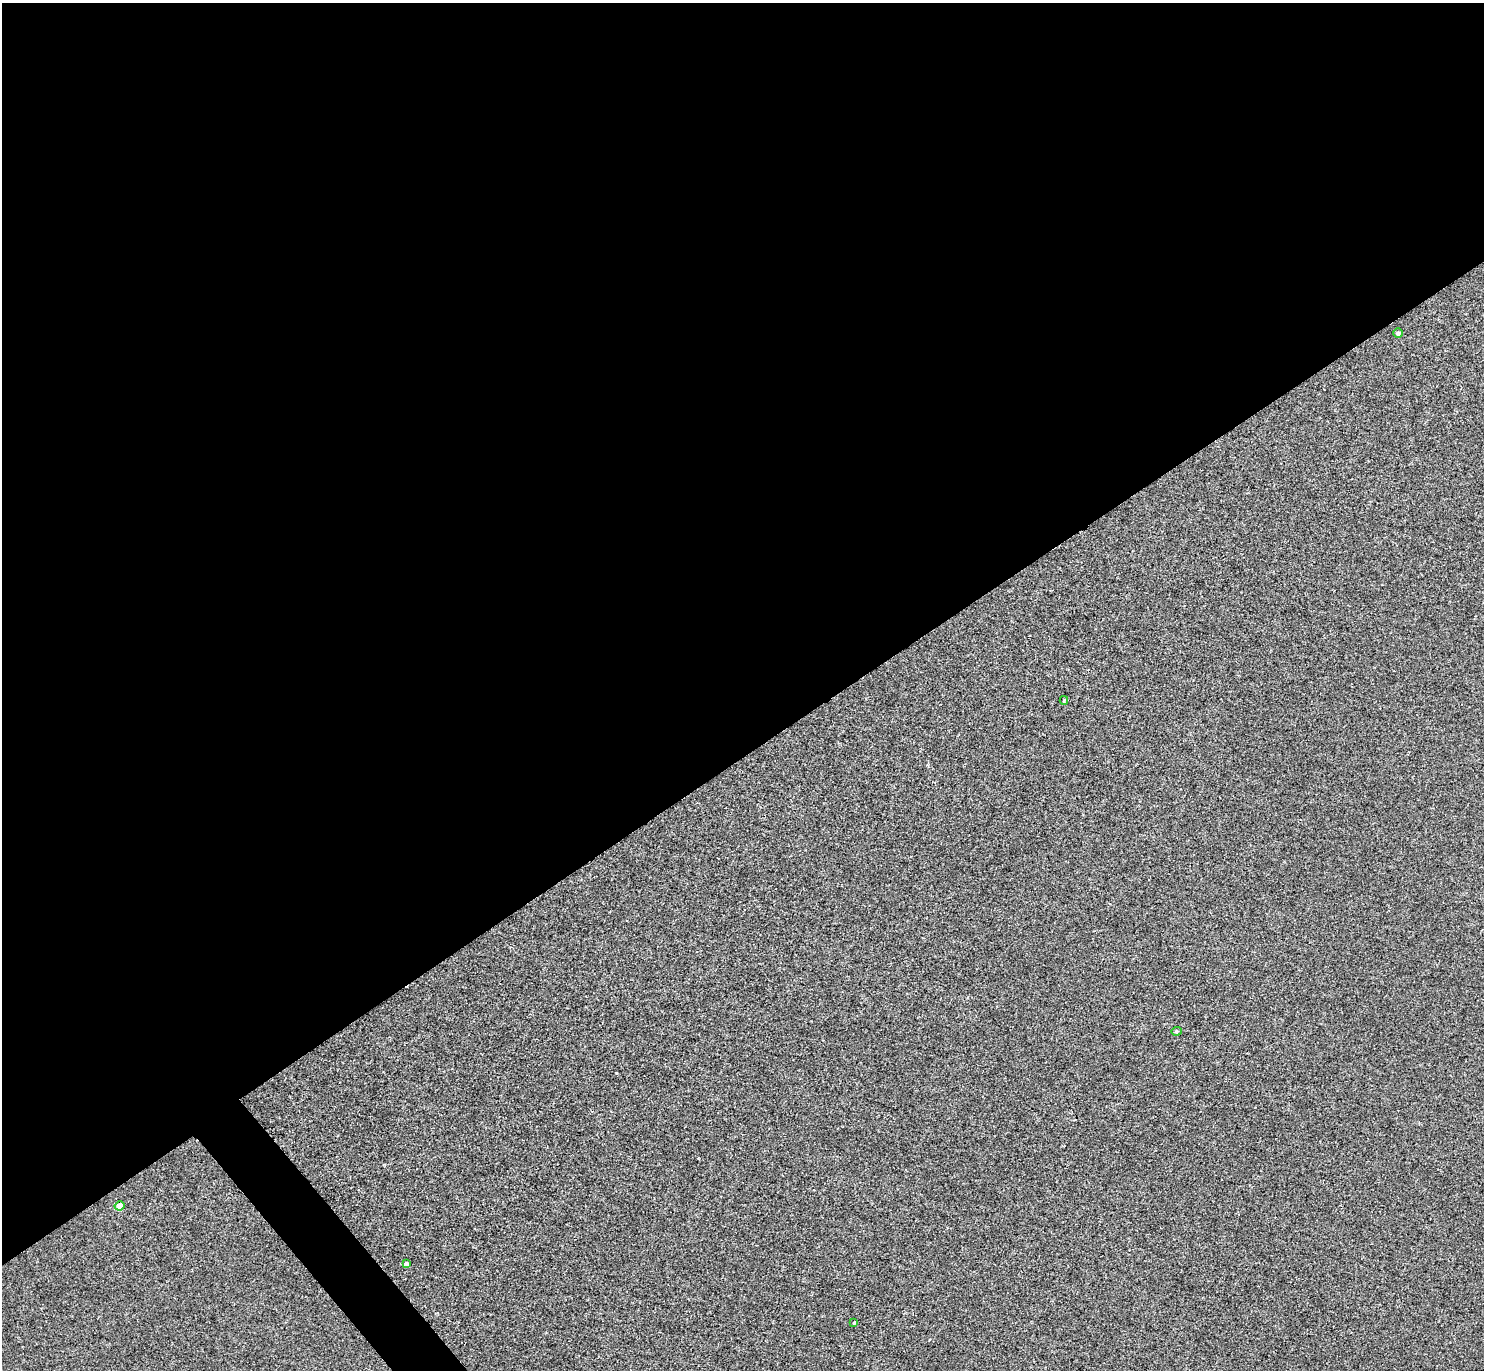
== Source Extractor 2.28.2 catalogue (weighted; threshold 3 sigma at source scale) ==
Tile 2 of 4 x 4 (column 2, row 1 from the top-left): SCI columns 1483-2964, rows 4263-5630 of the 5932 x 5928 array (HDU 1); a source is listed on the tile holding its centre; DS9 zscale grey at full resolution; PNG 1486 x 1372 px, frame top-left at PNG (2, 3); each listed source drawn as its Kron ellipse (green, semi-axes under 4 px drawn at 4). Shown black and unused: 56% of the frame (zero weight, under 2 of 3 exposures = <1% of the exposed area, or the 3 px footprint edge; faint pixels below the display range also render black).
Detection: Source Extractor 2.28.2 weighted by HDU 2 'WHT'; one run over the whole footprint, this tile lists its part. Background 8.60e-04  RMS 0.0049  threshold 0.0222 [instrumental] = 3 sigma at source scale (4.5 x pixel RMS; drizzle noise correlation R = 1.50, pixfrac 1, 0.05/0.05 arcsec/px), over >= 5 px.
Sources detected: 6; all 6 listed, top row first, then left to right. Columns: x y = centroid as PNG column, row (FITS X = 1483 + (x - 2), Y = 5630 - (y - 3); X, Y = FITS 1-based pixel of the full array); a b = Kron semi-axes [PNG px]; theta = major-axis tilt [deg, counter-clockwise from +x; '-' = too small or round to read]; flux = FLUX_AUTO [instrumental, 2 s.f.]
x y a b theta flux
1398 333 5 4 - 1.1
1064 700 4 3 - 0.54
1176 1031 5 4 - 0.77
119 1206 5 4 - 8
406 1263 3 3 - 0.9
854 1323 3 2 - 0.51